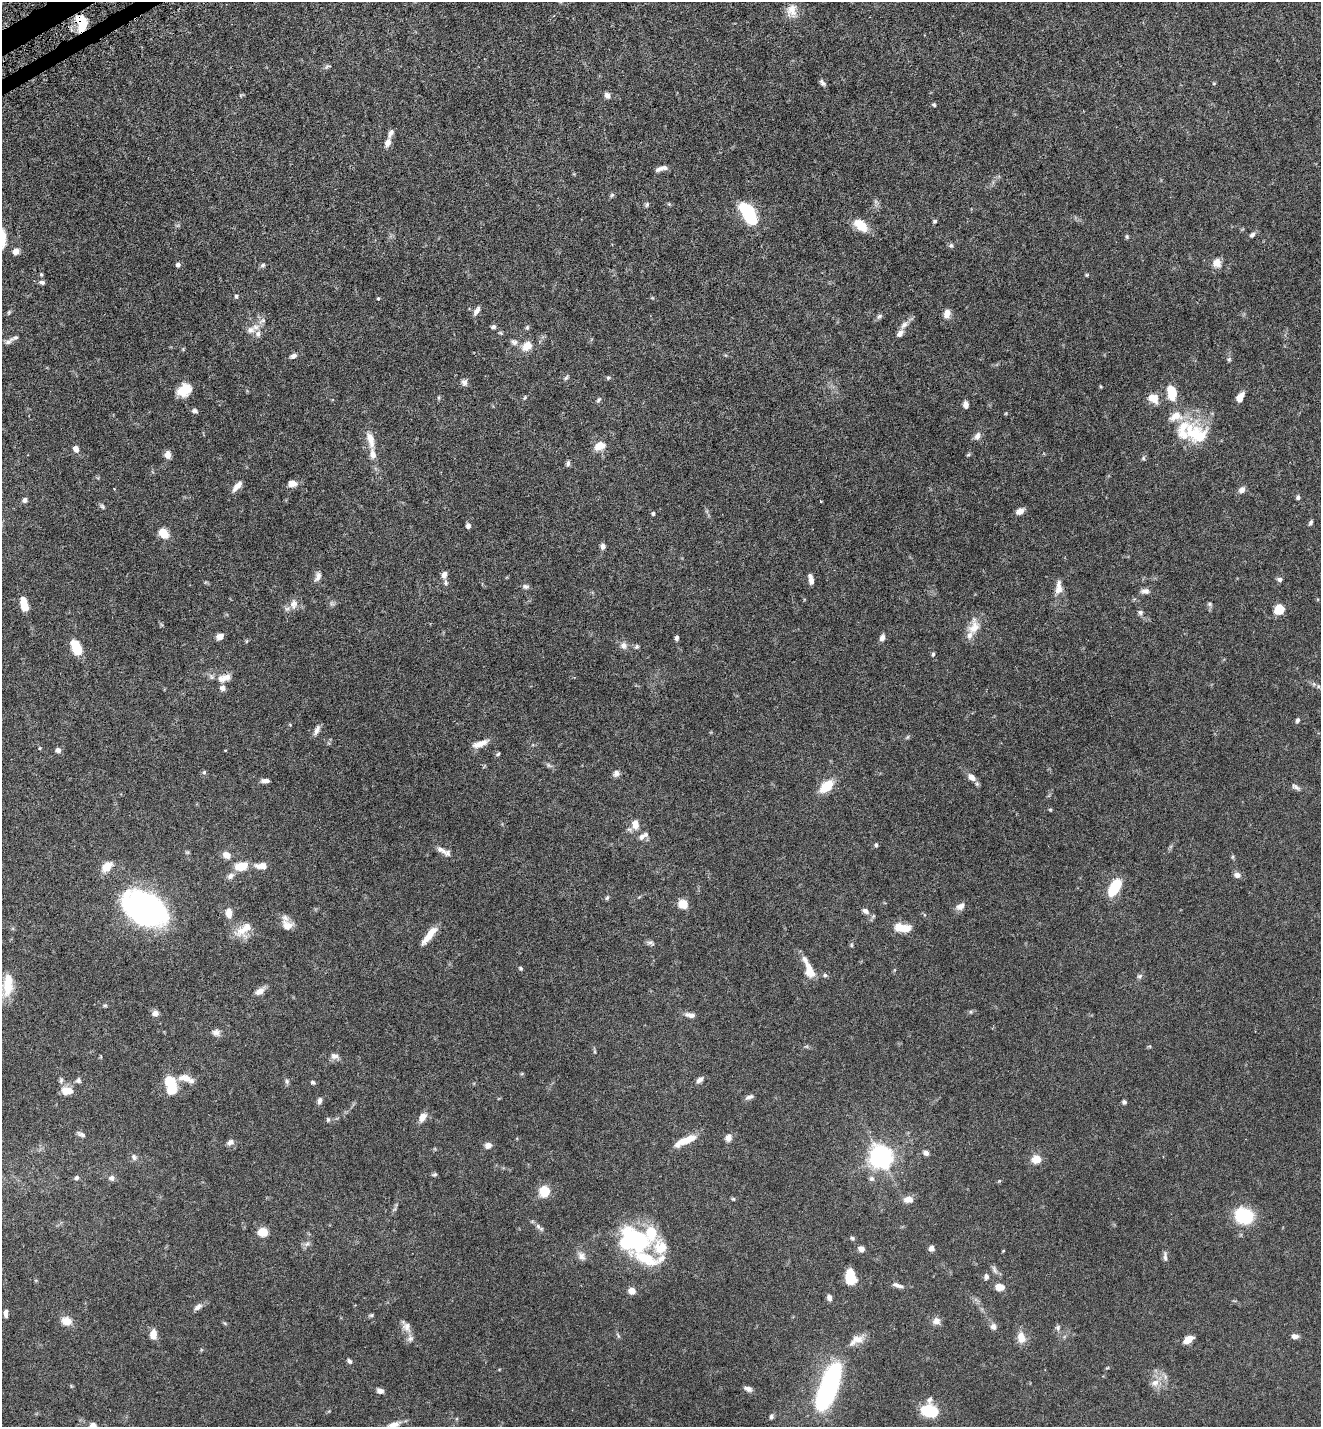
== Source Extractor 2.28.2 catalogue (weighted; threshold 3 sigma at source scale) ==
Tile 11 of 4 x 4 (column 3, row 3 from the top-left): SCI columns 2834-4152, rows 1489-2913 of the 5808 x 5823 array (HDU 1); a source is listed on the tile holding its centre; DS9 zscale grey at full resolution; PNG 1323 x 1429 px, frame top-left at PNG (2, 2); no overlay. Shown black and unused: <1% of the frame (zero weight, under 5 of 9 exposures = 4% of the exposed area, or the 3 px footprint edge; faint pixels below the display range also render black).
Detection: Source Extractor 2.28.2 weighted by HDU 2 'WHT'; one run over the whole footprint, this tile lists its part. Background 0.0708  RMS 0.0023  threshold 0.00954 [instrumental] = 3 sigma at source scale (4.09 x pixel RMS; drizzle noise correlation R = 1.36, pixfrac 0.8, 0.05/0.05 arcsec/px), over >= 5 px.
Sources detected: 241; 3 inside a brighter object's white glare — not listed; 15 inside a brighter listed object's ellipse — not listed separately; the other 223 listed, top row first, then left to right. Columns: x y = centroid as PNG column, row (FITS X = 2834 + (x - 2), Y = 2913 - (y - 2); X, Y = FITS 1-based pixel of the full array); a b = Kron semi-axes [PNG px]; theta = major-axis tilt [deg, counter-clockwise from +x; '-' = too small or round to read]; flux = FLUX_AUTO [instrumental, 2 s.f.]
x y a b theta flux
792 10 18 13 -88 2.3
82 22 16 10 -78 6.2
328 66 9 5 21 0.44
822 83 9 5 -47 0.56
1214 83 5 3 - 0.17
607 95 8 6 -69 0.78
934 105 5 4 - 0.28
388 142 11 7 70 1.3
664 168 11 6 5 0.74
612 195 6 5 - 0.35
647 205 7 4 64 0.36
749 214 21 9 -58 16
935 221 5 5 - 0.31
861 225 19 11 -40 3.5
1252 235 8 6 35 0.55
1127 237 6 4 -76 0.32
951 245 6 5 - 0.41
16 251 8 7 - 1.1
1217 263 12 11 - 1.7
178 265 6 5 - 0.53
263 265 7 5 32 0.41
41 274 6 4 -88 0.29
1087 275 5 4 - 0.21
42 282 8 5 -9 0.52
236 296 4 4 - 0.29
378 299 4 4 - 0.21
477 311 12 5 59 0.85
9 312 6 4 47 0.28
947 313 10 8 83 1.4
879 316 9 5 44 0.49
262 321 12 5 30 0.84
904 325 13 7 48 1.2
493 327 6 5 - 0.53
527 327 7 5 70 0.34
251 330 12 9 22 1.5
9 341 17 6 34 0.97
514 342 10 8 -35 0.82
527 346 14 11 39 2.4
293 356 9 5 23 0.73
1229 359 7 5 68 0.34
566 377 9 4 58 0.37
608 378 5 4 - 0.3
464 382 9 8 - 0.78
1101 387 6 3 -71 0.19
184 390 15 12 37 3.8
1172 393 17 10 -80 4.8
525 397 6 4 59 0.26
1240 397 11 6 60 2
439 398 6 4 -72 0.24
1153 398 12 9 -33 2.7
599 400 8 5 58 0.43
966 405 7 5 -80 1.1
194 411 8 5 -13 0.55
1176 416 22 14 13 3.4
977 436 11 8 72 1
1198 436 29 24 -61 8.7
370 440 25 9 -75 2.5
599 446 12 8 25 2.7
76 449 7 6 - 1.1
168 454 8 7 - 1.2
968 455 6 4 19 0.25
1143 458 6 5 - 0.32
568 463 7 5 75 0.49
292 484 10 7 -1 1.4
237 486 16 7 48 1.3
1242 490 9 7 51 0.99
1298 497 5 5 - 0.41
25 500 6 5 - 0.64
102 507 7 5 -49 0.4
1020 511 9 6 28 1.1
653 513 5 4 - 0.31
1311 522 8 4 62 0.42
468 526 6 5 - 0.63
163 533 9 6 -45 4.3
603 546 7 5 84 0.78
444 575 8 6 79 1
318 576 13 7 69 0.95
811 579 11 5 -77 1
1280 579 7 6 - 0.56
446 583 8 6 -76 0.5
525 586 8 6 -2 0.54
1058 587 19 8 86 1.9
1145 591 11 7 4 0.86
332 603 8 5 -45 0.43
294 604 15 11 83 1.6
1210 604 7 5 -16 0.39
24 605 12 6 -78 4.4
1279 610 8 8 - 4.4
1140 612 7 6 - 0.53
974 627 24 15 74 3
220 636 7 5 30 1.5
676 638 6 4 77 0.47
882 638 8 6 74 0.78
623 646 9 8 - 1.1
636 647 7 6 - 0.42
76 648 13 7 -67 7.4
933 654 6 5 - 0.29
224 678 19 10 14 2
1314 684 7 4 -90 0.33
1318 686 6 4 -72 0.29
1297 720 7 5 74 0.42
317 730 13 6 64 0.97
908 737 6 4 88 0.26
480 744 18 6 19 2.1
40 748 5 3 - 0.17
58 750 7 6 - 0.62
498 754 6 4 20 0.31
548 765 9 4 -36 0.48
204 772 6 6 - 0.34
616 773 9 8 - 0.74
972 777 12 8 -39 1.4
265 781 10 5 0 0.8
826 786 15 9 40 4.6
1296 787 13 6 -32 0.68
1050 809 5 3 - 0.21
635 824 11 8 -82 2.1
641 837 11 7 43 1.1
876 845 5 4 - 0.32
442 850 17 7 -31 1.3
226 855 11 8 -29 1.3
1233 857 6 4 89 0.28
241 866 13 8 13 4.1
261 866 14 7 -1 1.9
107 867 11 8 45 3
1237 875 9 7 -13 0.94
231 876 11 7 40 0.88
1115 887 16 8 59 9.2
607 898 7 4 62 0.32
683 904 7 7 - 3.9
960 906 13 8 32 1.1
146 909 26 18 -29 140
865 911 10 7 -27 0.85
229 913 11 7 -88 1.8
287 925 15 12 -23 2.1
902 928 19 9 -5 3.4
244 929 27 13 39 3.3
429 935 26 7 51 2.8
650 943 10 6 -11 0.59
851 945 5 5 - 0.27
520 968 6 4 -35 0.29
809 970 21 10 -69 3.2
825 975 7 5 -12 0.41
1139 976 7 5 17 0.44
8 986 25 14 85 4.8
260 991 12 7 33 1.4
105 1005 6 4 0 0.27
971 1012 6 4 -71 0.24
155 1013 8 7 - 0.91
690 1015 14 6 -10 0.98
216 1032 11 9 -14 0.93
594 1051 6 4 -71 0.25
334 1056 10 8 -7 0.97
185 1078 18 9 -8 2.3
61 1080 8 5 80 0.48
78 1080 7 7 - 0.52
700 1080 10 6 42 0.82
287 1081 7 5 -70 0.41
313 1082 6 5 - 0.36
172 1089 8 7 - 5.1
67 1091 15 9 -10 2.1
749 1097 11 5 22 0.66
320 1101 9 6 82 0.64
1124 1102 5 5 - 0.46
422 1117 12 8 56 1.5
328 1120 7 5 -76 0.34
81 1134 12 5 -24 0.59
728 1138 8 7 - 1.3
685 1141 26 7 23 3.5
230 1142 9 7 25 0.84
488 1145 7 6 - 1.2
926 1153 7 5 -31 0.75
881 1156 9 9 - 95
134 1157 9 7 -55 0.66
1036 1159 7 6 - 3.5
434 1174 6 5 - 0.35
77 1178 6 5 - 0.5
111 1178 8 7 - 0.76
872 1179 8 6 -42 0.59
545 1191 6 6 - 11
733 1199 5 4 - 0.25
908 1199 11 8 1 1.5
394 1209 9 3 45 0.35
1244 1216 15 12 -19 13
538 1226 9 6 -65 0.64
262 1232 8 7 - 4
852 1238 5 5 - 0.32
640 1241 39 18 -49 15
307 1244 8 6 22 0.66
931 1248 7 6 - 0.72
861 1249 7 6 - 1.1
1003 1251 5 3 - 0.15
581 1256 13 9 -55 1.1
1165 1256 16 5 -86 0.72
994 1269 13 5 -65 0.72
850 1276 15 9 -84 4.9
986 1277 7 6 - 0.63
897 1285 16 5 -18 0.88
999 1287 10 8 -15 1.9
632 1291 5 5 - 2.8
829 1298 8 6 -77 0.76
198 1307 12 7 39 0.9
6 1313 9 5 86 0.78
371 1315 6 5 - 0.32
67 1321 13 10 -15 2.1
936 1321 10 9 - 1.2
406 1326 18 10 -57 1.5
993 1326 9 8 - 0.83
1058 1327 8 7 - 0.52
153 1334 9 6 86 2.1
1295 1336 8 6 -6 0.89
1021 1337 15 9 -77 2.3
1188 1339 9 6 35 2.4
856 1340 22 10 32 2.2
349 1361 7 5 -56 0.42
1107 1368 6 3 18 0.2
1155 1383 12 10 12 1.7
829 1385 39 15 72 36
748 1389 10 6 -20 0.79
380 1391 7 5 -14 0.94
930 1411 15 11 -22 11
771 1417 6 6 - 0.4
394 1425 18 10 23 1.9
93 1426 8 7 - 1.5
Overlapping masked pixels (flux is a lower limit): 1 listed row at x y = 82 22
Isophote crosses this tile's border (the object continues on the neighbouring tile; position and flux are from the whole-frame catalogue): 2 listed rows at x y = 394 1425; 93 1426